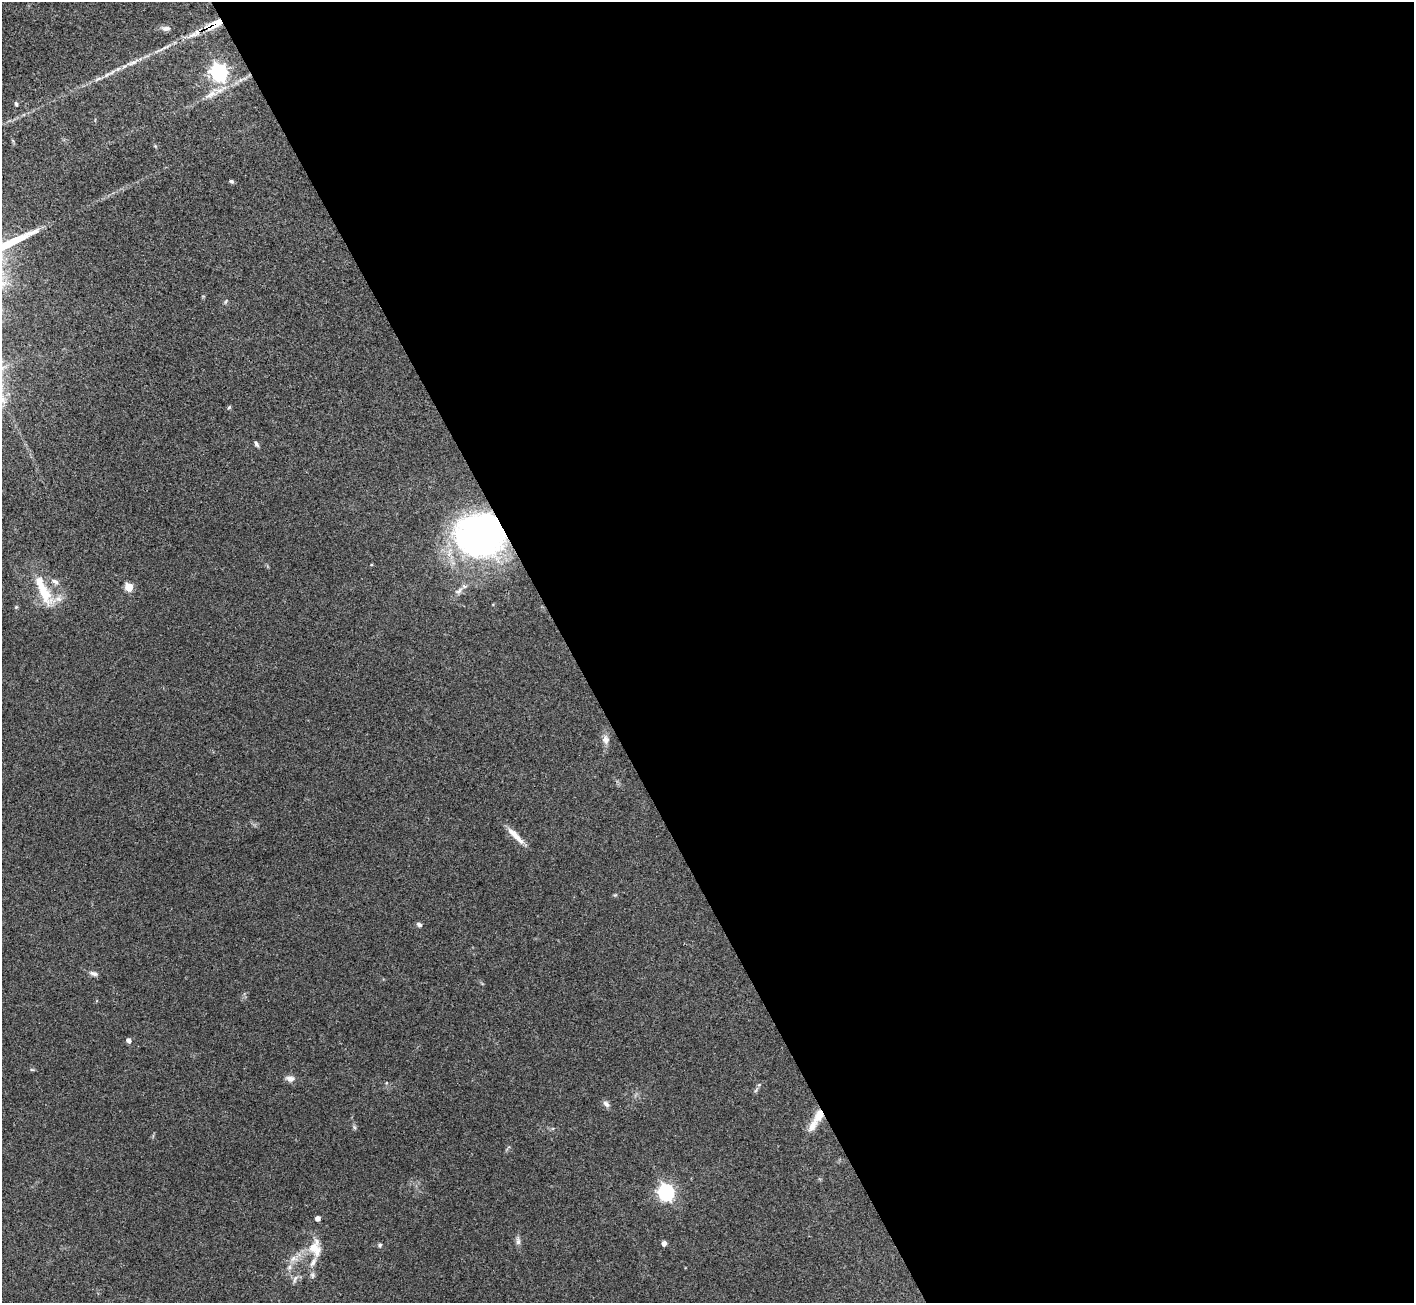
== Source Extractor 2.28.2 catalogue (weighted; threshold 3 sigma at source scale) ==
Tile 8 of 4 x 4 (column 4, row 2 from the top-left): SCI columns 4249-5660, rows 2767-4067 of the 5673 x 5664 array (HDU 1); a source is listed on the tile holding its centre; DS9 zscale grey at full resolution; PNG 1416 x 1305 px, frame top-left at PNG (2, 2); no overlay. Shown black and unused: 60% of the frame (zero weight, under 3 of 4 exposures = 2% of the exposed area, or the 3 px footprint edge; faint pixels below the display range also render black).
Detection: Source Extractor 2.28.2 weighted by HDU 2 'WHT'; one run over the whole footprint, this tile lists its part. Background 0.114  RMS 0.0059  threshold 0.0265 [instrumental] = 3 sigma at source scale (4.5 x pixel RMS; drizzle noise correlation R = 1.50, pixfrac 1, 0.05/0.05 arcsec/px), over >= 5 px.
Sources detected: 45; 2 inside a brighter object's white glare — not listed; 4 inside a brighter listed object's ellipse — not listed separately; the other 39 listed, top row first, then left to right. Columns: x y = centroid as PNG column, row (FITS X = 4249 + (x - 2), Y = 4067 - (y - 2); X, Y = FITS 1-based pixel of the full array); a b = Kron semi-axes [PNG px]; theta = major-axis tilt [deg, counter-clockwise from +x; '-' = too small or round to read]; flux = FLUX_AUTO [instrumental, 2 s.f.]
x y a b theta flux
214 24 24 8 24 14
166 28 12 6 2 2.4
193 35 19 6 23 5
133 62 9 4 9 1.8
112 72 13 5 33 2.6
219 72 7 6 - 210
98 79 12 4 25 2.2
211 94 20 8 28 6
16 104 5 4 - 0.98
155 146 4 4 - 0.6
231 181 6 5 - 0.98
226 301 7 3 71 0.72
229 407 5 4 - 0.77
256 444 8 5 -58 1.2
481 538 50 36 -30 180
55 581 11 6 -22 2.5
129 587 5 5 - 19
43 590 47 14 -62 19
459 591 11 6 43 2.8
16 607 5 4 - 0.68
606 740 11 9 -72 3.2
515 836 29 6 -45 6.5
419 925 7 5 -25 1.4
94 974 11 6 -17 1.9
128 1040 5 4 - 2.4
32 1070 6 3 -19 0.67
290 1079 12 8 -8 2.7
606 1104 10 7 -46 2.1
819 1115 22 11 61 9.1
666 1192 7 6 - 180
317 1218 4 4 - 2.8
518 1241 11 6 -86 2.2
664 1243 5 4 - 2.7
380 1245 5 4 - 0.99
315 1248 23 16 -86 12
293 1259 10 8 11 3.7
289 1267 7 6 - 1.7
312 1275 8 6 -79 1.5
295 1279 11 5 71 2
Overlapping masked pixels (flux is a lower limit): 4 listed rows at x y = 214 24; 193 35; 481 538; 819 1115